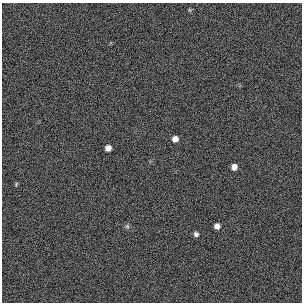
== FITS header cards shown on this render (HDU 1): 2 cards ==
NAXIS1  =                  300 / length of original image axis
NAXIS2  =                  300 / length of original image axis

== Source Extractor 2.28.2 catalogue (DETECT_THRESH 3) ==
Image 300 x 300 px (HDU 1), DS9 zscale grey, 1 PNG px = 1 image px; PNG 304 x 304 px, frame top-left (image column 1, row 300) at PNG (2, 3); no overlay
Background 383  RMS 66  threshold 199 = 3 sigma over >= 5 px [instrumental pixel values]
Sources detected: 7; all 7 listed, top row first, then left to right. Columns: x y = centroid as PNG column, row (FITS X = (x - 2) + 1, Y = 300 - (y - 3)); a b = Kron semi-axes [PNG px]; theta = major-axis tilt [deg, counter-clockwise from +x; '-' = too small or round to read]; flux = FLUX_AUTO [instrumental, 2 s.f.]
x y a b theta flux
175 139 6 6 - 27000
108 148 5 5 - 26000
234 167 6 5 - 26000
16 184 5 4 - 5200
127 226 6 5 - 7800
217 226 5 5 - 25000
196 234 5 5 - 13000